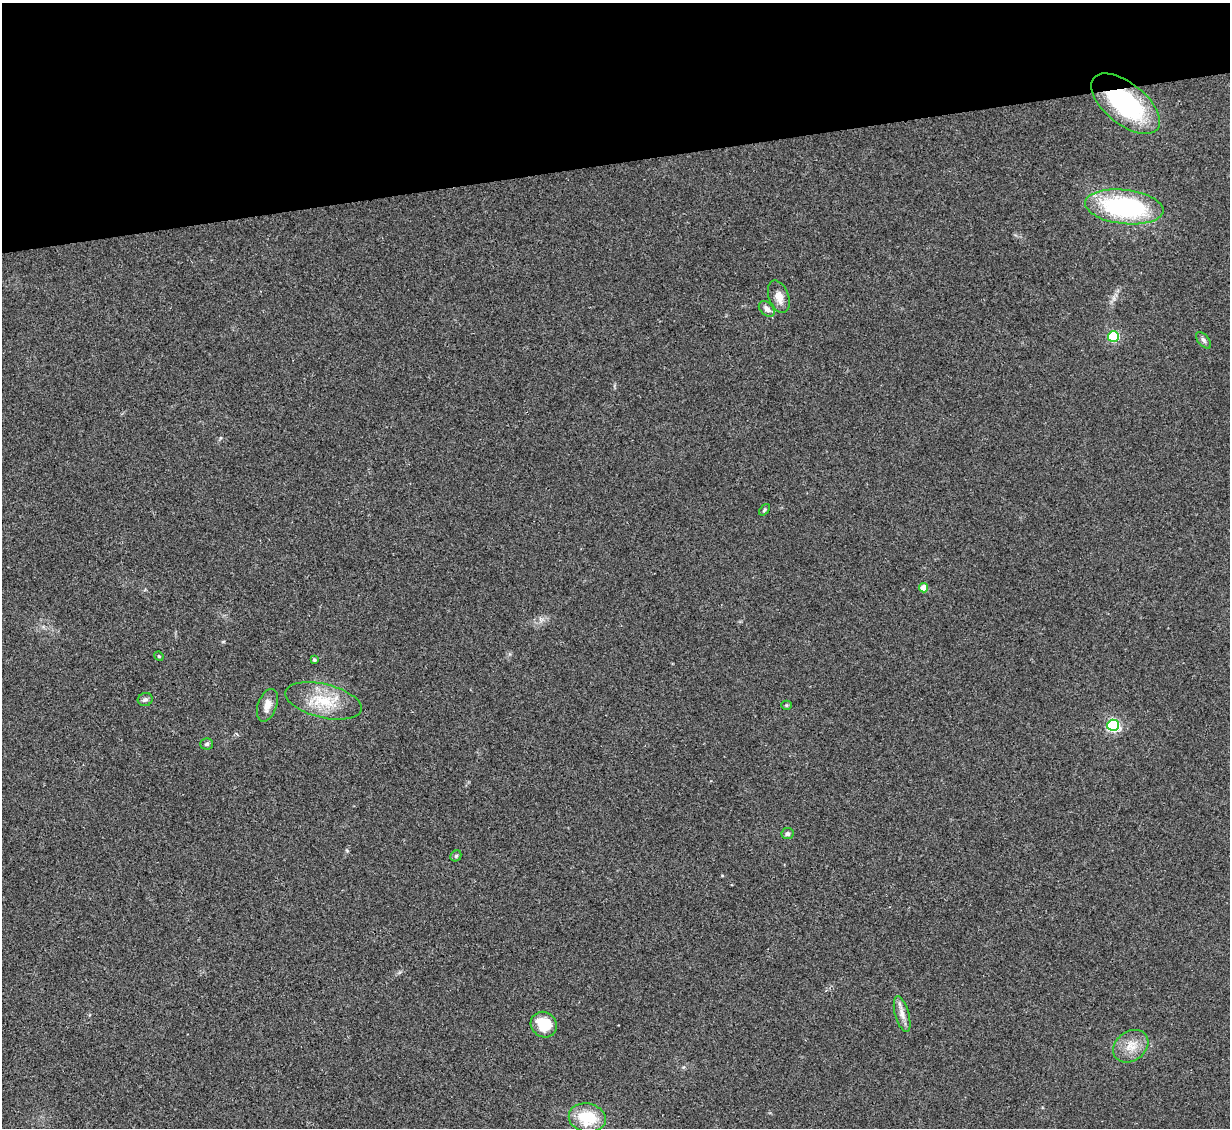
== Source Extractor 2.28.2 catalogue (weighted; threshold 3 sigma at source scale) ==
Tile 3 of 4 x 4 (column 3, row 1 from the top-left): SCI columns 2455-3682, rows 3627-4752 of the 4909 x 4890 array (HDU 1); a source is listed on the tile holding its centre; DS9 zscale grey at full resolution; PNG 1232 x 1130 px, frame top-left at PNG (2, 3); each listed source drawn as its Kron ellipse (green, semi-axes under 4 px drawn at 4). Shown black and unused: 14% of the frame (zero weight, under 2 of 3 exposures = <1% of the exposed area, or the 3 px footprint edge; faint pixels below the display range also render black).
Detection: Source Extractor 2.28.2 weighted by HDU 2 'WHT'; one run over the whole footprint, this tile lists its part. Background 0.0906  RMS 0.0097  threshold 0.0434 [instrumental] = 3 sigma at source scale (4.5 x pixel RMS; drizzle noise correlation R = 1.50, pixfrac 1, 0.05/0.05 arcsec/px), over >= 5 px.
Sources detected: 22; all 22 listed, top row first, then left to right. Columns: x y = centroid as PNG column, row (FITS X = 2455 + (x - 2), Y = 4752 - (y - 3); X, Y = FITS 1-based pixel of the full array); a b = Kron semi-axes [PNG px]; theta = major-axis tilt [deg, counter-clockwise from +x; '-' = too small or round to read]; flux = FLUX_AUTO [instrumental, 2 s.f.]
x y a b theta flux
1125 104 41 20 -39 120
1124 207 39 17 -6 130
779 297 17 10 -70 9.4
767 309 9 6 -45 4.8
1113 336 5 5 - 87
1204 340 10 5 -49 2.6
764 510 7 4 50 1.4
924 588 4 4 - 12
159 656 5 4 - 1
314 660 4 3 - 1.4
145 699 7 6 - 2.6
323 701 39 17 -14 35
267 705 17 9 70 8.8
787 705 5 4 - 1.2
1113 725 6 5 - 170
207 744 6 5 - 2.1
787 834 6 5 - 3
456 856 6 5 - 1.5
902 1014 18 7 -74 7.3
544 1025 14 12 -35 26
1131 1046 19 14 37 15
587 1118 19 14 -11 34
Overlapping masked pixels (flux is a lower limit): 1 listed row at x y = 1125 104